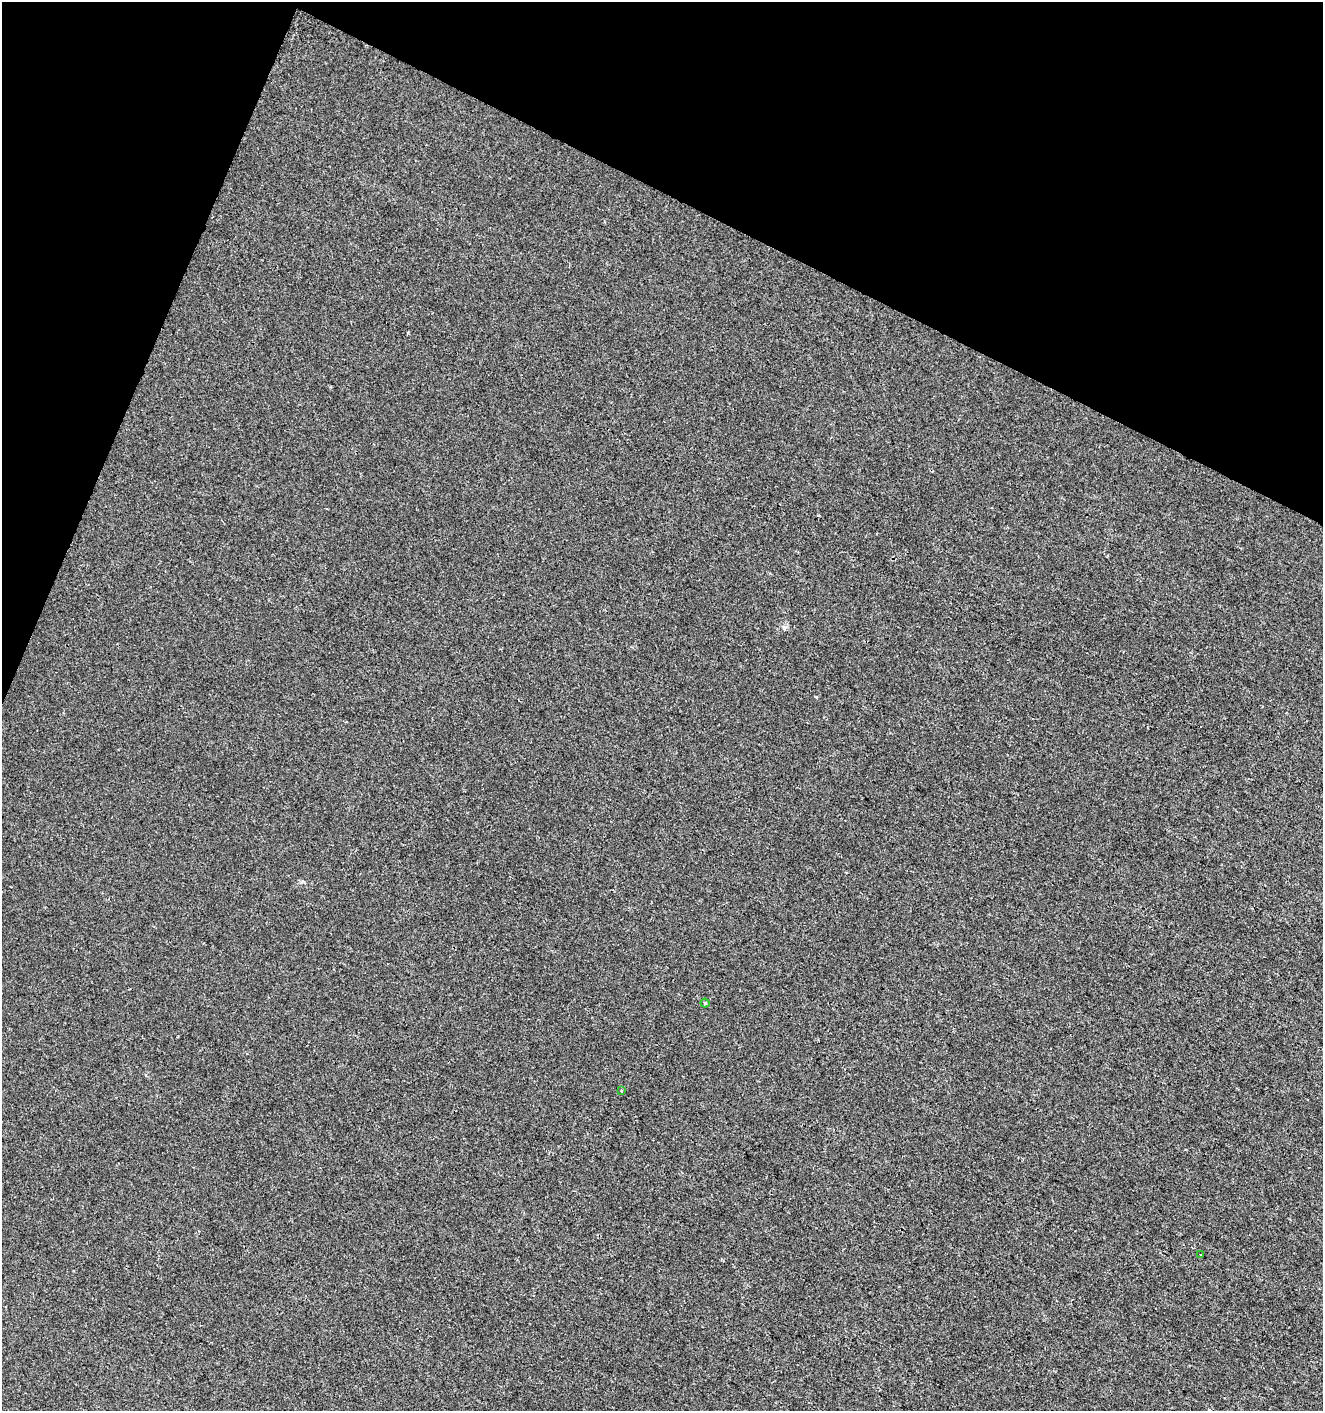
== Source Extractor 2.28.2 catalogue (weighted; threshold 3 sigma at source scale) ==
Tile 2 of 4 x 4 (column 2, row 1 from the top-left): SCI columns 1528-2848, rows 4234-5642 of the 5761 x 5642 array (HDU 1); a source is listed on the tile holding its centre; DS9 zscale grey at full resolution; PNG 1325 x 1413 px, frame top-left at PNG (2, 2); each listed source drawn as its Kron ellipse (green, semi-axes under 4 px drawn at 4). Shown black and unused: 20% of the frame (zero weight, under 2 of 3 exposures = <1% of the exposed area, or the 3 px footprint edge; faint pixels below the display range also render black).
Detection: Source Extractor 2.28.2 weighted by HDU 2 'WHT'; one run over the whole footprint, this tile lists its part. Background -3.41e-04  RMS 0.0042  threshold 0.0188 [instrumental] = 3 sigma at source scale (4.5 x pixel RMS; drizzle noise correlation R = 1.50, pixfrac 1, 0.0396/0.0396 arcsec/px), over >= 5 px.
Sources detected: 4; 1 cosmic-ray / hot-pixel residue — neither listed nor drawn; the other 3 listed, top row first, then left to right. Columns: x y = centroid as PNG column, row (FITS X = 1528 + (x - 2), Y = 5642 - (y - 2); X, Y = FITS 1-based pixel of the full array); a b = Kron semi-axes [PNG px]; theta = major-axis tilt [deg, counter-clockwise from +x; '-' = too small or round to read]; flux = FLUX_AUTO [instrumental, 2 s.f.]
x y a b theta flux
705 1003 4 4 - 0.47
621 1091 3 2 - 0.4
1201 1255 3 3 - 2